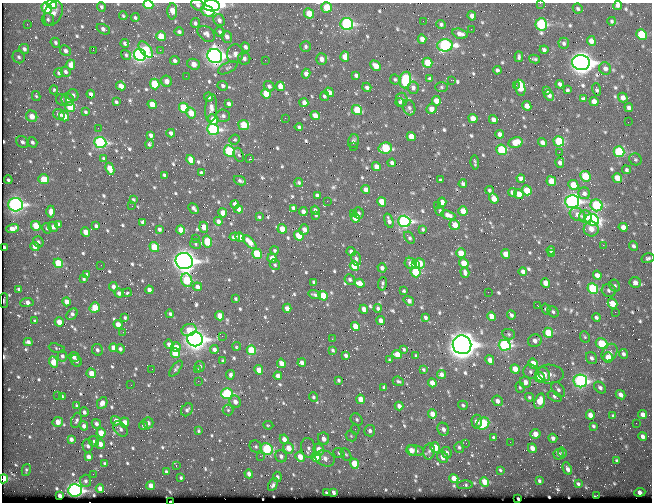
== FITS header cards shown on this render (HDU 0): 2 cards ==
NAXIS1  =                  650 / Width of table row in bytes
NAXIS2  =                  500 / Number of rows in table

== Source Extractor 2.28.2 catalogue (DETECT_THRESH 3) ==
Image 650 x 500 px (HDU 0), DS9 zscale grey, 1 PNG px = 1 image px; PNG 654 x 504 px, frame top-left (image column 1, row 500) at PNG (2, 3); each listed source drawn as its Kron ellipse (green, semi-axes under 4 px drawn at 4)
Background 364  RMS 1.4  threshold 4.2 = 3 sigma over >= 5 px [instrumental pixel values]
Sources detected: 761; of the 761, the 500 brightest by FLUX_AUTO listed and drawn (261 fainter detections omitted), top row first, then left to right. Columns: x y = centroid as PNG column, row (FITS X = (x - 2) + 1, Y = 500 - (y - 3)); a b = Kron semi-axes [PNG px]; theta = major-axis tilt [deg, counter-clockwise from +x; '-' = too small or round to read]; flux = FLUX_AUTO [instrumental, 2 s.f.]
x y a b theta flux
540 3 2 2 - 290
52 5 5 4 - 1200
148 5 5 4 - 4100
198 5 7 5 -32 370
618 5 5 4 - 370
212 6 8 5 -2 29000
101 7 5 4 - 190
327 7 5 5 - 2100
47 8 6 4 -55 4500
578 9 5 4 - 180
172 11 8 5 89 1500
208 11 7 5 -26 2000
53 13 13 8 65 680
309 13 5 4 - 1800
123 16 4 3 - 140
472 16 4 4 - 460
135 18 4 4 - 170
48 19 6 6 - 200
219 20 6 5 - 340
423 21 2 2 - 210
612 21 4 4 - 150
195 23 5 4 - 220
27 24 3 2 - 140
347 24 6 6 - 15000
441 24 5 4 - 230
541 24 6 5 - 9300
103 29 7 4 -25 340
471 29 2 2 - 140
179 32 5 4 - 220
220 32 5 4 - 200
206 34 10 7 -39 430
460 34 7 5 -16 540
642 35 5 5 - 3900
161 36 5 4 - 1500
227 37 6 5 - 330
422 39 4 4 - 500
591 41 5 4 - 730
55 43 5 4 - 210
125 43 4 3 - 240
564 43 6 5 - 220
445 45 8 6 1 18000
245 47 5 4 - 290
305 47 5 5 - 210
24 49 5 4 - 310
93 50 2 2 - 360
146 50 9 5 -51 3700
160 50 2 2 - 610
544 50 4 3 - 240
65 51 6 5 - 360
235 54 9 8 - 540
126 55 5 4 - 170
140 55 6 5 - 28000
215 56 7 7 - 44000
19 57 6 6 - 230
345 57 5 4 - 840
519 57 5 3 - 180
244 58 6 6 - 320
321 59 6 5 - 540
535 59 5 3 - 160
265 60 2 2 - 180
175 61 5 4 - 270
427 63 5 5 - 2500
581 63 9 7 -13 67000
194 64 6 5 - 890
71 65 5 4 - 730
376 66 6 4 -47 800
228 68 10 5 28 230
605 68 6 5 - 400
497 70 4 4 - 280
65 72 5 4 - 240
59 73 5 4 - 200
306 74 5 4 - 540
356 75 4 3 - 240
186 76 2 2 - 200
395 79 5 4 - 150
430 79 4 4 - 220
405 80 8 5 80 9400
451 80 2 2 - 790
166 81 6 5 - 640
155 84 5 5 - 4100
560 84 4 4 - 330
516 85 3 2 - 230
121 86 5 4 - 710
223 86 5 4 - 230
269 86 5 5 - 280
280 86 5 4 - 870
367 87 5 4 - 270
441 87 6 5 - 170
413 88 6 5 - 390
520 88 8 5 -80 2200
597 89 6 3 -73 200
54 90 4 3 - 140
547 90 4 3 - 200
567 90 4 3 - 170
329 92 5 4 - 480
91 94 4 4 - 280
266 94 5 4 - 1900
73 95 6 5 - 320
549 95 5 4 - 370
36 96 5 4 - 140
324 96 5 4 - 180
209 97 4 3 - 240
623 98 5 4 - 530
583 99 4 4 - 190
62 100 6 5 - 180
68 100 6 6 - 240
402 100 7 6 - 260
436 101 4 4 - 810
594 101 4 4 - 630
116 102 3 3 - 150
400 102 4 3 - 140
304 103 4 4 - 1100
152 104 5 4 - 1300
229 104 4 3 - 280
527 106 5 4 - 760
70 107 5 4 - 2700
184 108 5 4 - 3800
211 108 14 6 85 630
409 108 8 6 -72 260
629 108 4 4 - 300
432 109 5 4 - 800
357 110 5 5 - 2400
86 112 3 3 - 200
191 113 6 4 -59 1400
59 114 6 5 - 370
315 115 5 4 - 740
32 116 6 5 - 1000
64 116 5 5 - 1600
223 116 7 6 - 280
285 118 2 2 - 240
473 118 5 4 - 1100
493 119 4 4 - 420
213 120 5 5 - 1400
628 122 2 2 - 280
244 125 5 5 - 2700
299 127 4 3 - 200
98 128 2 2 - 130
213 129 6 5 - 15000
171 133 4 4 - 400
500 134 4 4 - 430
151 135 4 3 - 320
411 137 5 4 - 1000
235 140 5 5 - 140
353 141 7 5 74 270
559 141 5 5 - 5200
22 142 7 5 -36 340
32 142 5 4 - 270
100 142 6 5 - 13000
515 142 7 5 14 1200
542 142 4 4 - 420
149 144 4 4 - 190
353 147 2 2 - 190
385 148 7 5 11 5200
501 150 5 5 - 4900
229 151 6 5 - 7000
559 152 2 2 - 380
619 152 5 5 - 6700
239 155 7 4 -68 170
103 158 3 3 - 140
249 159 3 2 - 2700
635 159 6 5 - 170
191 160 5 4 - 1400
392 163 4 4 - 290
475 163 7 2 -82 150
560 163 5 4 - 340
376 167 4 4 - 710
110 169 6 4 -65 1200
626 170 4 4 - 190
201 173 4 4 - 290
164 175 4 3 - 220
585 176 6 5 - 2900
521 178 4 4 - 400
617 178 5 4 - 1100
44 179 5 5 - 1900
8 180 4 3 - 200
440 180 3 3 - 140
240 181 6 4 -25 250
551 181 5 4 - 1200
299 183 4 4 - 160
463 184 4 3 - 220
573 185 5 4 - 1500
366 190 4 4 - 540
490 190 4 3 - 170
527 190 5 4 - 1800
512 192 4 4 - 290
584 193 6 5 - 300
519 194 5 4 - 1300
317 195 4 3 - 230
494 198 5 4 - 1000
133 199 4 3 - 130
327 201 2 2 - 170
572 201 7 6 - 27000
382 202 5 4 - 1600
442 202 5 4 - 550
235 204 4 4 - 420
15 205 7 7 - 27000
437 205 2 2 - 250
596 205 6 6 - 6700
132 206 2 2 - 170
194 208 6 3 -48 290
293 208 4 4 - 340
239 209 4 4 - 570
315 210 4 3 - 230
440 211 5 4 - 140
463 211 5 4 - 1100
51 212 6 4 -90 660
303 212 4 4 - 410
223 213 4 4 - 930
353 213 2 2 - 190
359 213 6 5 - 200
316 215 4 3 - 150
448 215 7 4 -18 520
577 215 8 6 -30 560
259 217 3 3 - 150
585 217 6 6 - 1100
355 218 5 4 - 1200
592 220 7 6 - 15000
218 221 4 4 - 410
389 221 7 4 -71 370
404 221 6 5 - 21000
142 222 4 3 - 250
59 224 4 3 - 260
455 225 5 4 - 1500
36 226 5 4 - 2200
96 226 4 3 - 260
53 227 5 5 - 390
204 227 5 4 - 1300
623 227 4 4 - 570
47 228 5 4 - 190
13 229 6 4 16 1100
159 229 4 3 - 230
282 229 5 4 - 1100
423 229 3 3 - 190
591 229 7 7 - 670
181 230 4 4 - 1100
304 230 5 4 - 560
86 232 4 4 - 930
299 236 5 4 - 2100
235 237 5 3 - 330
240 237 5 4 - 890
195 238 2 2 - 250
409 238 7 4 -59 210
38 242 6 5 - 220
207 242 6 4 -77 2700
249 242 8 4 -44 1100
195 244 5 4 - 140
603 245 2 2 - 860
35 246 4 4 - 910
633 246 5 4 - 250
4 247 4 3 - 320
154 247 5 4 - 2400
274 250 4 4 - 160
551 250 4 4 - 350
351 252 4 4 - 310
461 253 5 4 - 1800
257 254 5 4 - 3800
506 254 5 4 - 1200
551 254 2 2 - 910
272 258 5 4 - 910
648 258 6 5 - 190
356 259 7 5 -77 240
184 261 9 8 - 56000
58 263 5 4 - 3100
411 263 6 5 - 590
419 263 5 5 - 1800
464 263 5 4 - 1400
101 265 2 2 - 140
275 265 5 5 - 150
415 265 4 3 - 720
354 266 5 4 - 2300
382 268 4 4 - 320
523 271 4 4 - 330
416 272 5 5 - 4800
465 272 5 4 - 290
87 275 4 4 - 280
597 275 5 4 - 590
84 279 3 3 - 140
350 279 5 5 - 190
187 280 7 5 -70 4800
314 282 4 3 - 230
360 283 5 4 - 840
546 283 5 4 - 920
635 283 6 5 - 530
382 284 7 3 82 160
615 286 6 5 - 180
113 287 4 4 - 350
197 287 4 4 - 440
19 289 4 3 - 290
593 289 5 5 - 5300
149 290 4 4 - 480
609 290 7 6 - 250
404 291 3 3 - 140
127 292 5 3 - 240
488 292 2 2 - 440
119 293 4 4 - 320
314 295 6 4 -18 200
323 296 5 4 - 2000
236 299 3 3 - 140
4 300 7 2 88 150
409 301 5 4 - 370
27 302 7 4 7 520
67 302 5 4 - 690
612 303 5 4 - 1600
538 306 3 2 - 400
95 308 5 5 - 1900
287 308 4 4 - 580
378 308 4 4 - 210
364 309 4 4 - 620
546 309 5 4 - 190
553 312 6 5 - 200
615 312 2 2 - 430
72 314 6 5 - 320
170 314 4 4 - 190
511 315 4 3 - 240
220 316 5 4 - 1100
491 316 5 4 - 1000
596 317 4 3 - 240
125 318 3 3 - 140
425 318 4 3 - 210
35 321 4 3 - 170
381 321 4 4 - 620
59 322 4 4 - 1100
118 324 4 4 - 910
355 327 5 4 - 1100
189 330 7 6 - 1300
123 332 2 2 - 340
548 333 5 5 - 2300
509 334 6 5 - 160
222 336 2 2 - 620
585 337 6 4 -63 130
195 339 8 7 - 49000
332 339 2 2 - 340
535 341 7 6 - 520
28 342 4 4 - 360
169 344 5 4 - 330
602 344 6 5 - 3900
462 345 9 9 - 85000
505 345 6 5 - 14000
237 346 4 3 - 170
176 347 5 4 - 880
57 348 8 3 -14 140
114 348 4 4 - 960
120 349 4 4 - 240
404 349 3 3 - 140
97 350 6 5 - 310
214 350 4 4 - 390
251 350 5 4 - 3700
333 350 3 3 - 160
175 353 5 4 - 4100
610 353 9 7 55 610
623 354 5 4 - 260
397 355 5 4 - 1300
62 356 5 5 - 280
346 356 4 3 - 270
416 356 3 3 - 140
74 357 5 5 - 380
591 358 6 5 - 290
608 358 5 5 - 1700
389 360 3 3 - 140
490 360 5 4 - 670
76 361 6 5 - 290
223 361 4 4 - 200
54 362 5 4 - 1800
281 363 5 4 - 840
302 363 4 4 - 410
533 364 5 4 - 1700
200 366 5 4 - 210
152 369 2 2 - 140
176 369 9 4 53 200
423 369 3 3 - 140
515 369 5 4 - 1200
198 370 4 3 - 150
259 370 5 4 - 1300
530 372 7 7 - 300
91 373 5 4 - 1100
441 374 5 4 - 450
544 374 7 5 -59 530
549 374 14 9 -2 750
230 375 5 4 - 250
278 376 4 4 - 480
540 377 5 5 - 2400
338 380 3 3 - 160
198 381 2 2 - 320
398 381 6 4 -23 180
580 381 7 6 - 18000
525 382 6 5 - 490
432 383 4 4 - 690
131 385 2 2 - 170
520 387 6 4 -71 150
600 387 7 5 -44 290
384 388 4 3 - 210
558 389 8 5 -52 280
227 394 6 5 - 7500
58 395 2 2 - 160
621 395 5 4 - 480
62 396 3 3 - 130
313 397 5 4 - 190
529 397 4 4 - 190
555 397 7 4 -30 270
361 399 5 4 - 1400
497 401 5 5 - 420
540 401 8 5 72 1600
235 402 6 5 - 520
102 403 6 5 - 690
463 405 5 4 - 170
77 406 4 4 - 210
399 406 4 4 - 460
187 410 7 5 55 260
228 410 5 5 - 150
84 412 5 4 - 290
432 414 5 4 - 770
590 415 4 4 - 630
643 415 4 4 - 560
613 416 3 3 - 150
357 419 6 5 - 210
76 420 8 5 70 230
116 421 5 4 - 620
58 422 5 5 - 880
124 422 5 4 - 810
477 422 7 5 -86 500
148 423 5 5 - 360
483 423 6 5 - 4300
636 423 2 2 - 140
96 424 5 4 - 310
268 425 5 3 - 140
84 426 5 4 - 370
143 426 4 4 - 260
593 426 4 3 - 180
120 429 9 5 -48 290
355 429 5 3 - 160
443 429 7 5 -61 390
198 431 3 3 - 130
370 431 5 5 - 350
101 433 4 4 - 1700
535 434 5 5 - 1000
351 436 6 5 - 140
643 436 5 4 - 410
494 438 4 3 - 230
553 438 4 4 - 320
71 439 4 4 - 440
284 439 5 4 - 640
323 439 6 5 - 610
94 441 5 5 - 190
510 442 2 2 - 230
466 443 2 2 - 230
100 444 5 4 - 610
88 446 7 5 -87 260
256 447 6 5 - 210
435 447 5 4 - 1300
459 447 5 5 - 200
288 448 5 5 - 1200
308 448 10 7 -75 460
532 448 5 4 - 620
267 449 6 5 - 6800
318 450 6 5 - 950
411 450 5 5 - 810
416 451 8 5 -14 330
429 451 8 5 79 280
562 452 5 4 - 170
339 453 6 4 -20 170
446 453 6 5 - 410
346 454 7 4 -61 160
559 454 5 5 - 340
260 456 2 2 - 1100
281 456 6 5 - 390
88 457 4 4 - 420
300 457 5 4 - 960
316 457 5 5 - 3700
443 457 6 5 - 660
325 458 10 7 -26 580
616 460 4 3 - 140
105 463 4 3 - 150
354 464 5 4 - 1700
176 466 3 2 - 180
567 469 6 3 -63 480
26 470 6 3 75 150
500 470 3 3 - 130
166 472 4 3 - 190
93 474 2 2 - 240
249 474 4 4 - 500
277 477 5 4 - 250
181 478 3 3 - 160
454 478 4 4 - 1100
4 479 4 4 - 2700
85 481 6 5 - 240
539 481 3 3 - 160
484 482 5 4 - 1300
578 484 4 3 - 180
151 485 4 4 - 690
273 485 7 4 62 300
465 485 8 4 3 160
100 488 4 4 - 620
75 490 7 6 - 25000
333 492 4 3 - 320
640 492 5 4 - 530
326 493 3 3 - 150
597 495 3 3 - 1600
60 496 4 3 - 570
518 499 3 2 - 140
170 502 3 2 - 480
At the frame edge (FLAGS 8, measured only in part): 9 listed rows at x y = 540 3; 52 5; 148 5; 198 5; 618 5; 212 6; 327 7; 4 479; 170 502
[261 fainter detections neither listed nor drawn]